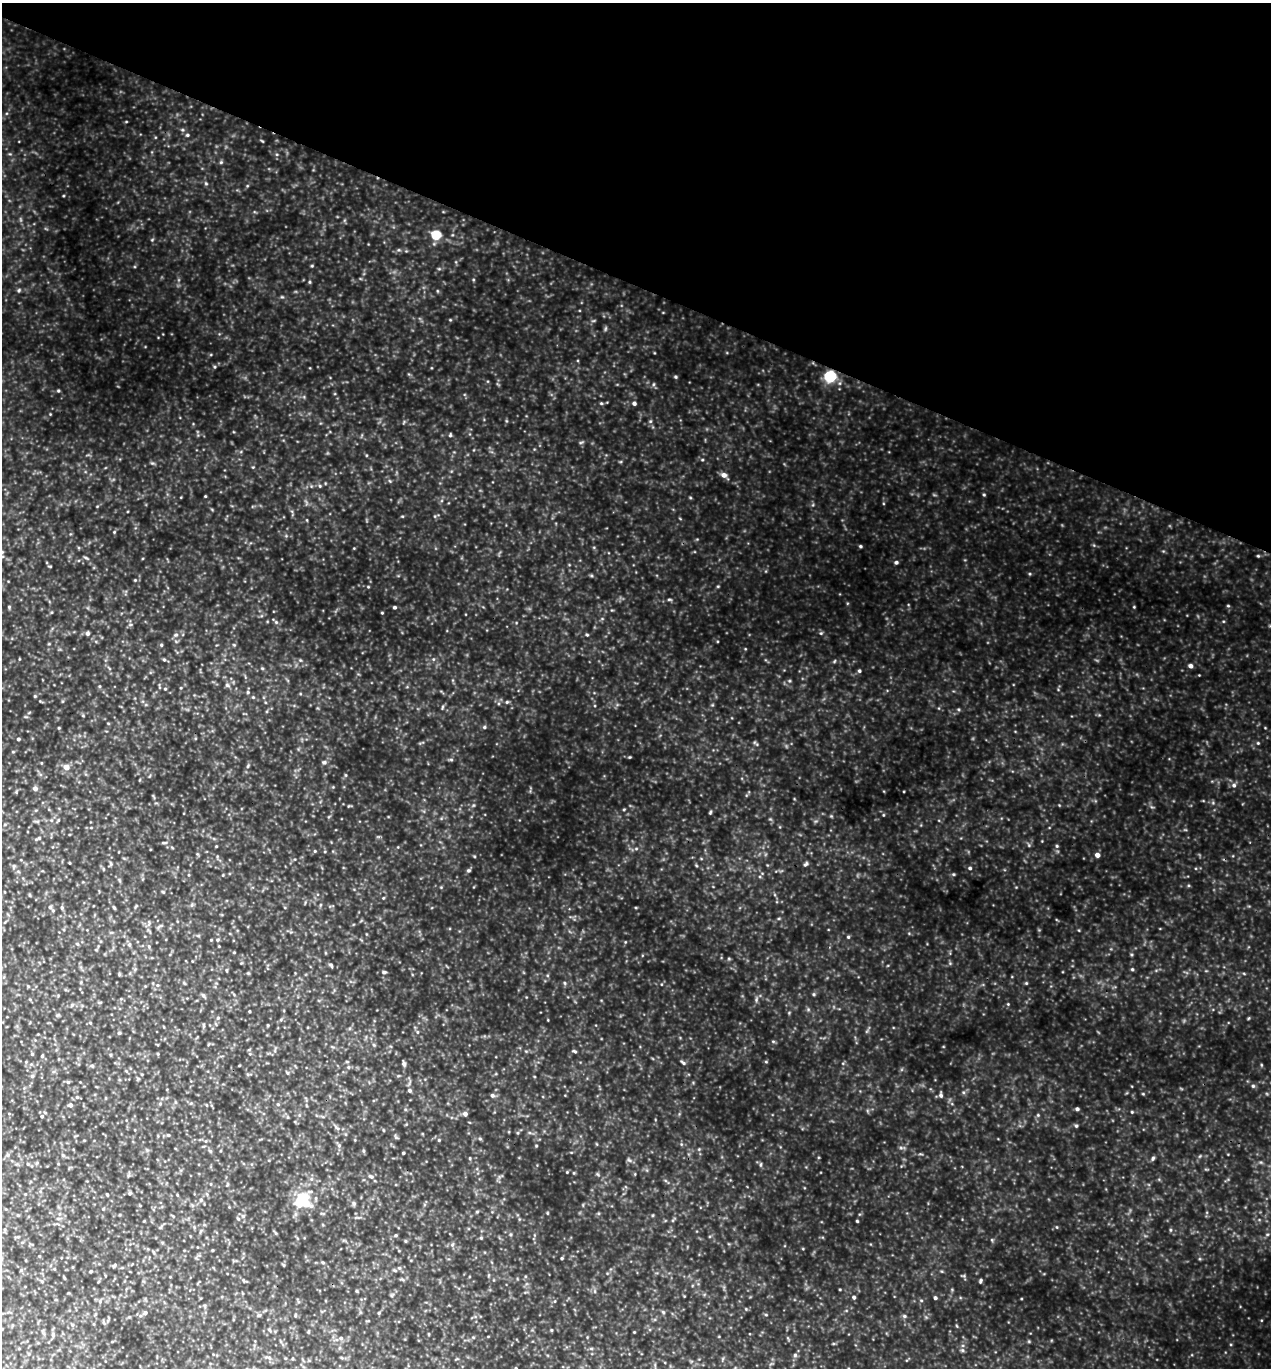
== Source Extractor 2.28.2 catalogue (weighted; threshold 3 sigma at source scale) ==
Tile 2 of 4 x 4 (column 2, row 1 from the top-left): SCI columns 1565-2833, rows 4124-5489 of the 5508 x 5494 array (HDU 1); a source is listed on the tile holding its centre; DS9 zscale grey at full resolution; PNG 1273 x 1370 px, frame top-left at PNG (2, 3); no overlay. Shown black and unused: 21% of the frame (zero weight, under 3 of 5 exposures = <1% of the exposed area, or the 3 px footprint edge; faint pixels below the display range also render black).
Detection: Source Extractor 2.28.2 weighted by HDU 2 'WHT'; one run over the whole footprint, this tile lists its part. Background 0.736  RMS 0.12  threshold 0.525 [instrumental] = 3 sigma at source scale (4.5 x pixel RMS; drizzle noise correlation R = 1.50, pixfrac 1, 0.05/0.05 arcsec/px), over >= 5 px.
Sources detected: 192; all 192 listed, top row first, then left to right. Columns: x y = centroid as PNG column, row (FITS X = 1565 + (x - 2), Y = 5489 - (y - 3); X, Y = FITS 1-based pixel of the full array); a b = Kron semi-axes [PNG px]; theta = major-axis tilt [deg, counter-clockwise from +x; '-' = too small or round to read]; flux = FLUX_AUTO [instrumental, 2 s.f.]
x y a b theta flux
126 122 4 3 - 8.2
187 135 5 4 - 16
221 162 5 4 - 15
206 183 6 4 -1 14
436 235 5 5 - 580
312 266 5 3 - 10
309 282 5 3 - 12
19 290 5 4 - 15
215 367 5 3 - 12
675 377 5 4 - 14
830 377 6 5 - 1400
58 391 4 4 - 13
634 403 5 4 - 24
650 421 6 4 -73 16
450 435 5 4 - 14
581 442 6 4 19 15
702 460 5 3 - 9.6
724 475 6 5 - 63
320 486 5 4 - 13
205 496 3 3 - 9.4
114 532 5 4 - 11
860 546 4 3 - 15
86 558 6 3 -19 15
896 562 5 4 - 22
135 580 4 3 - 10
368 587 5 3 - 9.1
669 599 6 4 0 14
1228 606 5 3 - 10
9 607 4 4 - 12
394 607 4 4 - 21
1134 607 4 3 - 9
382 613 3 3 - 9.1
276 622 6 4 -46 19
87 633 5 5 - 28
821 633 4 4 - 14
161 645 5 4 - 15
433 659 5 3 - 13
164 660 6 4 -2 15
1190 666 5 5 - 39
262 668 5 3 - 11
859 671 4 4 - 19
227 685 6 6 - 23
165 689 4 4 - 12
248 692 5 5 - 15
35 696 4 3 - 12
253 697 4 4 - 10
507 702 5 4 - 15
484 727 5 4 - 18
18 739 4 3 - 18
1258 743 5 3 - 11
451 760 6 4 -1 15
324 762 6 4 0 20
248 766 6 3 71 15
66 767 6 5 - 93
1234 785 6 6 - 28
35 789 5 5 - 46
710 812 6 3 87 13
883 815 5 3 - 9.1
58 820 5 3 - 11
38 839 11 4 22 20
164 843 9 3 5 17
216 846 3 3 - 8
1057 846 5 5 - 16
636 849 6 3 20 16
315 851 4 4 - 11
1097 855 5 5 - 51
474 856 4 3 - 10
111 864 6 4 -90 16
806 864 7 4 51 21
14 866 5 5 - 17
970 868 4 4 - 18
468 870 5 5 - 18
163 892 5 3 - 11
50 907 5 5 - 19
114 907 5 3 - 12
62 908 5 3 - 15
160 926 13 3 31 23
848 937 4 4 - 14
211 940 3 3 - 8.4
217 940 5 3 - 12
77 944 6 3 -44 13
129 945 6 5 - 21
149 947 6 5 - 17
331 965 7 4 -46 19
1132 969 4 4 - 14
226 970 5 3 - 11
384 972 5 4 - 18
248 973 4 4 - 11
565 983 6 4 -88 14
1026 983 4 4 - 12
157 985 5 3 - 13
814 994 5 4 - 14
203 995 7 4 -54 18
756 1000 7 4 89 20
249 1011 3 2 - 10
218 1018 5 3 - 12
90 1023 5 4 - 12
268 1025 5 3 - 9.5
417 1032 6 4 -89 15
119 1033 5 4 - 13
575 1051 6 4 -27 16
32 1054 5 4 - 13
158 1054 5 3 - 9.8
42 1056 5 4 - 14
766 1062 5 3 - 10
683 1063 8 4 -35 21
404 1064 5 4 - 33
92 1066 5 4 - 16
348 1067 5 4 - 14
32 1076 5 5 - 18
68 1082 5 4 - 14
1253 1086 5 5 - 17
410 1090 6 5 - 24
1143 1094 5 3 - 9.8
492 1095 5 5 - 27
941 1095 6 5 - 27
77 1097 6 5 - 19
278 1104 5 4 - 13
70 1105 5 5 - 32
1077 1109 4 4 - 25
1132 1112 4 4 - 10
465 1114 5 5 - 40
1038 1115 4 4 - 13
42 1116 5 4 - 16
1076 1126 6 4 0 15
337 1128 9 4 -35 28
383 1130 5 3 - 9.4
168 1135 4 4 - 14
480 1139 6 4 -1 15
439 1140 4 4 - 11
339 1145 6 4 0 17
536 1146 4 4 - 11
210 1151 6 4 -45 15
364 1151 5 3 - 14
403 1153 3 3 - 11
8 1155 5 5 - 19
470 1158 5 3 - 10
1153 1158 6 5 - 19
629 1160 7 4 -43 19
28 1164 4 4 - 14
567 1172 3 3 - 8.6
371 1176 7 5 -36 25
211 1184 5 3 - 9.6
130 1193 5 4 - 16
107 1194 4 2 - 14
201 1200 6 6 - 24
302 1200 23 21 -26 350
354 1203 6 5 - 21
103 1209 5 4 - 10
477 1212 5 4 - 12
58 1219 6 4 0 17
238 1219 5 4 - 16
857 1221 3 3 - 12
1057 1227 5 3 - 9
1170 1230 5 3 - 13
396 1235 5 4 - 14
481 1238 5 4 - 12
406 1241 5 3 - 10
452 1245 7 4 59 19
212 1250 4 2 - 8.4
153 1252 5 3 - 14
562 1258 3 3 - 12
114 1265 6 4 50 17
21 1270 5 4 - 14
395 1270 6 4 -3 16
91 1271 3 3 - 10
64 1278 5 3 - 10
243 1280 5 3 - 11
980 1281 5 4 - 18
840 1289 3 2 - 8.8
854 1297 4 4 - 20
935 1298 4 4 - 21
921 1300 5 3 - 11
100 1301 6 3 74 16
663 1312 5 4 - 15
145 1313 5 5 - 24
259 1315 7 5 1 20
295 1315 5 3 - 11
766 1315 5 3 - 11
904 1316 6 5 - 20
103 1322 6 4 -71 16
72 1325 6 5 - 18
269 1330 6 4 -32 17
551 1330 5 3 - 9.8
308 1332 5 4 - 12
634 1332 3 3 - 7.9
53 1335 5 5 - 21
341 1338 6 5 - 25
962 1350 6 5 - 19
795 1355 6 6 - 21
269 1358 9 5 -21 34
516 1368 3 3 - 9.8
Overlapping masked pixels (flux is a lower limit): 1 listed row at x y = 830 377
Isophote crosses this tile's border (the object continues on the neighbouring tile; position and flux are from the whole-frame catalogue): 1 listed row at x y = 516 1368
Unlisted compact peaks at least as high as the median listed source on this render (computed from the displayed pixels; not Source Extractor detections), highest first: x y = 1258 556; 984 495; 601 403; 834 661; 953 874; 450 320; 630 757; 1248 1018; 262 141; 587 635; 1030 574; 653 384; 1008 1004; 152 240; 718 586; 63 196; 402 516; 1261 1065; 152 463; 50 414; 958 709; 282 297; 761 1164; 1029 845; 717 641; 963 1092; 789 681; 904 791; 690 497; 729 959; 1223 621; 176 635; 591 575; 839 383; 300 660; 992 1240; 770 819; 390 481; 624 809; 746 1309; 1261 1320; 574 1173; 625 942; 957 1326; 59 728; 773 1041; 1131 954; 547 1213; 831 816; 1021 1299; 277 154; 50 566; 1213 803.